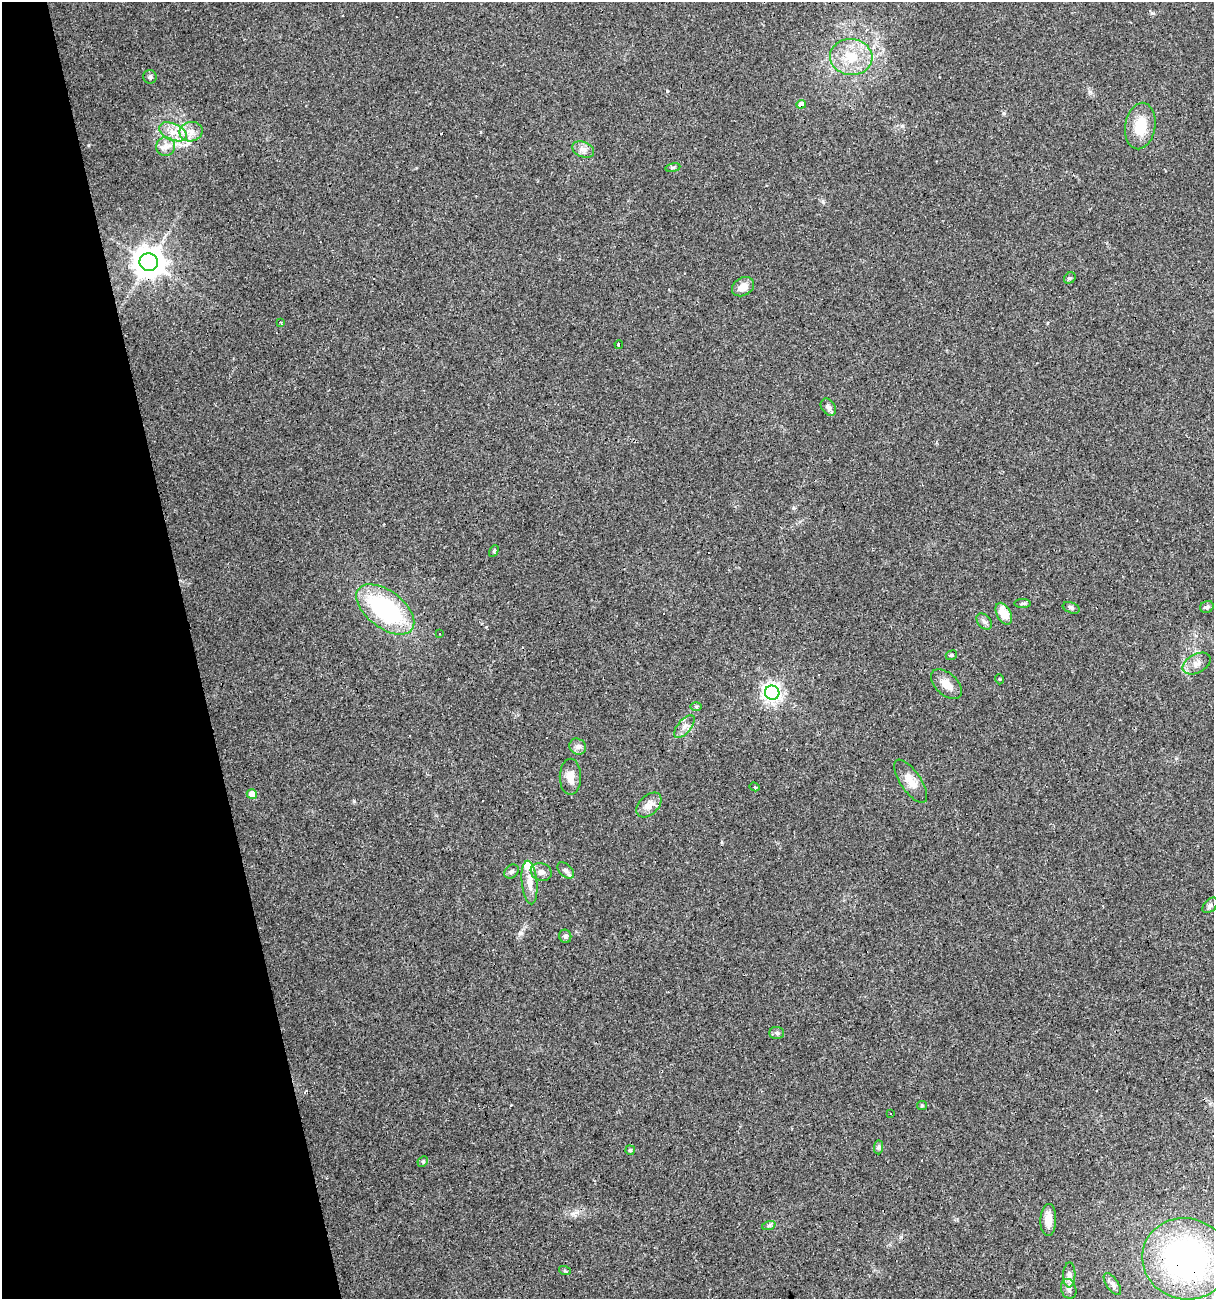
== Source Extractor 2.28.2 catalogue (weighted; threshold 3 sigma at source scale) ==
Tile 5 of 4 x 4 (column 1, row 2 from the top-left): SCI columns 46-1257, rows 2594-3890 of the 4989 x 5186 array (HDU 1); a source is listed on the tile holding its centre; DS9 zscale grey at full resolution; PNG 1216 x 1301 px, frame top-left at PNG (2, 2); each listed source drawn as its Kron ellipse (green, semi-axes under 4 px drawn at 4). Shown black and unused: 16% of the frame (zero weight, under 3 of 4 exposures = <1% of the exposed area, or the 3 px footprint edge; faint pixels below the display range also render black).
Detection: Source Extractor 2.28.2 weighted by HDU 2 'WHT'; one run over the whole footprint, this tile lists its part. Background 0.0332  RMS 0.0037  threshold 0.0168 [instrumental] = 3 sigma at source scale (4.5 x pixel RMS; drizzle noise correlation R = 1.50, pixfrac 1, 0.0396/0.0396 arcsec/px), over >= 5 px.
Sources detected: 67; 10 cosmic-ray / hot-pixel residue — neither listed nor drawn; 2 inside a brighter listed object's ellipse — not listed separately; the other 55 listed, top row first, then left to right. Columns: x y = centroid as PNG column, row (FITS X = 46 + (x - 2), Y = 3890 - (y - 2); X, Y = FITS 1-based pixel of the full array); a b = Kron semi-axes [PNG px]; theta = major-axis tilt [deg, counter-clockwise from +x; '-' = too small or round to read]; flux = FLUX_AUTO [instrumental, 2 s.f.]
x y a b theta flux
851 57 21 18 -5 11
150 77 7 6 - 0.95
801 104 5 4 - 2.6
1140 126 23 15 81 9.2
173 132 15 8 -23 4.1
191 132 12 10 11 3.5
165 147 9 9 - 2.4
583 150 11 7 -21 2
673 168 7 4 9 0.6
149 262 9 9 - 600
1070 278 6 5 - 0.62
743 287 12 9 31 3.5
281 323 4 3 - 0.4
619 345 4 3 - 1.8
828 407 9 6 -55 1.5
494 551 6 4 62 0.53
1022 603 8 4 0 0.6
1207 607 7 5 27 1
1071 608 9 5 -21 0.8
385 609 33 18 -38 46
1004 614 12 7 -62 5.8
984 622 9 6 -47 1.2
439 634 3 2 - 0.63
951 655 6 4 22 0.6
1197 664 15 9 28 2.8
999 679 5 3 - 0.33
946 684 18 11 -43 4
772 693 7 7 - 170
696 706 6 4 0 0.51
684 727 14 6 51 2.1
578 747 9 7 -38 1.5
570 777 18 10 -90 3.6
911 781 25 10 -56 4.7
755 787 5 3 - 0.59
252 794 5 5 - 4.9
649 805 15 9 44 3.5
566 870 10 6 -45 1.2
511 871 8 6 43 0.99
541 872 11 8 -21 1.9
529 882 22 7 -84 3.9
1210 905 9 6 47 1
565 936 7 6 - 0.84
777 1033 7 6 - 0.88
922 1105 5 4 - 0.42
890 1114 3 3 - 2.1
879 1147 7 4 89 0.73
630 1150 5 4 - 0.65
423 1161 6 4 47 0.47
1048 1220 16 8 88 3.9
769 1225 7 4 19 0.68
1186 1259 44 40 -14 110
565 1271 6 3 -18 0.45
1069 1275 12 6 89 1.7
1112 1284 13 6 -56 1.6
1069 1289 10 7 -72 1.6
Overlapping masked pixels (flux is a lower limit): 5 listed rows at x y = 801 104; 149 262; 385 609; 772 693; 1186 1259
Unlisted compact peaks at least as high as the median listed source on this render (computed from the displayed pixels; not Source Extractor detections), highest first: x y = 667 91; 354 801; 1152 13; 1004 113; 520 933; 573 1214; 902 126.